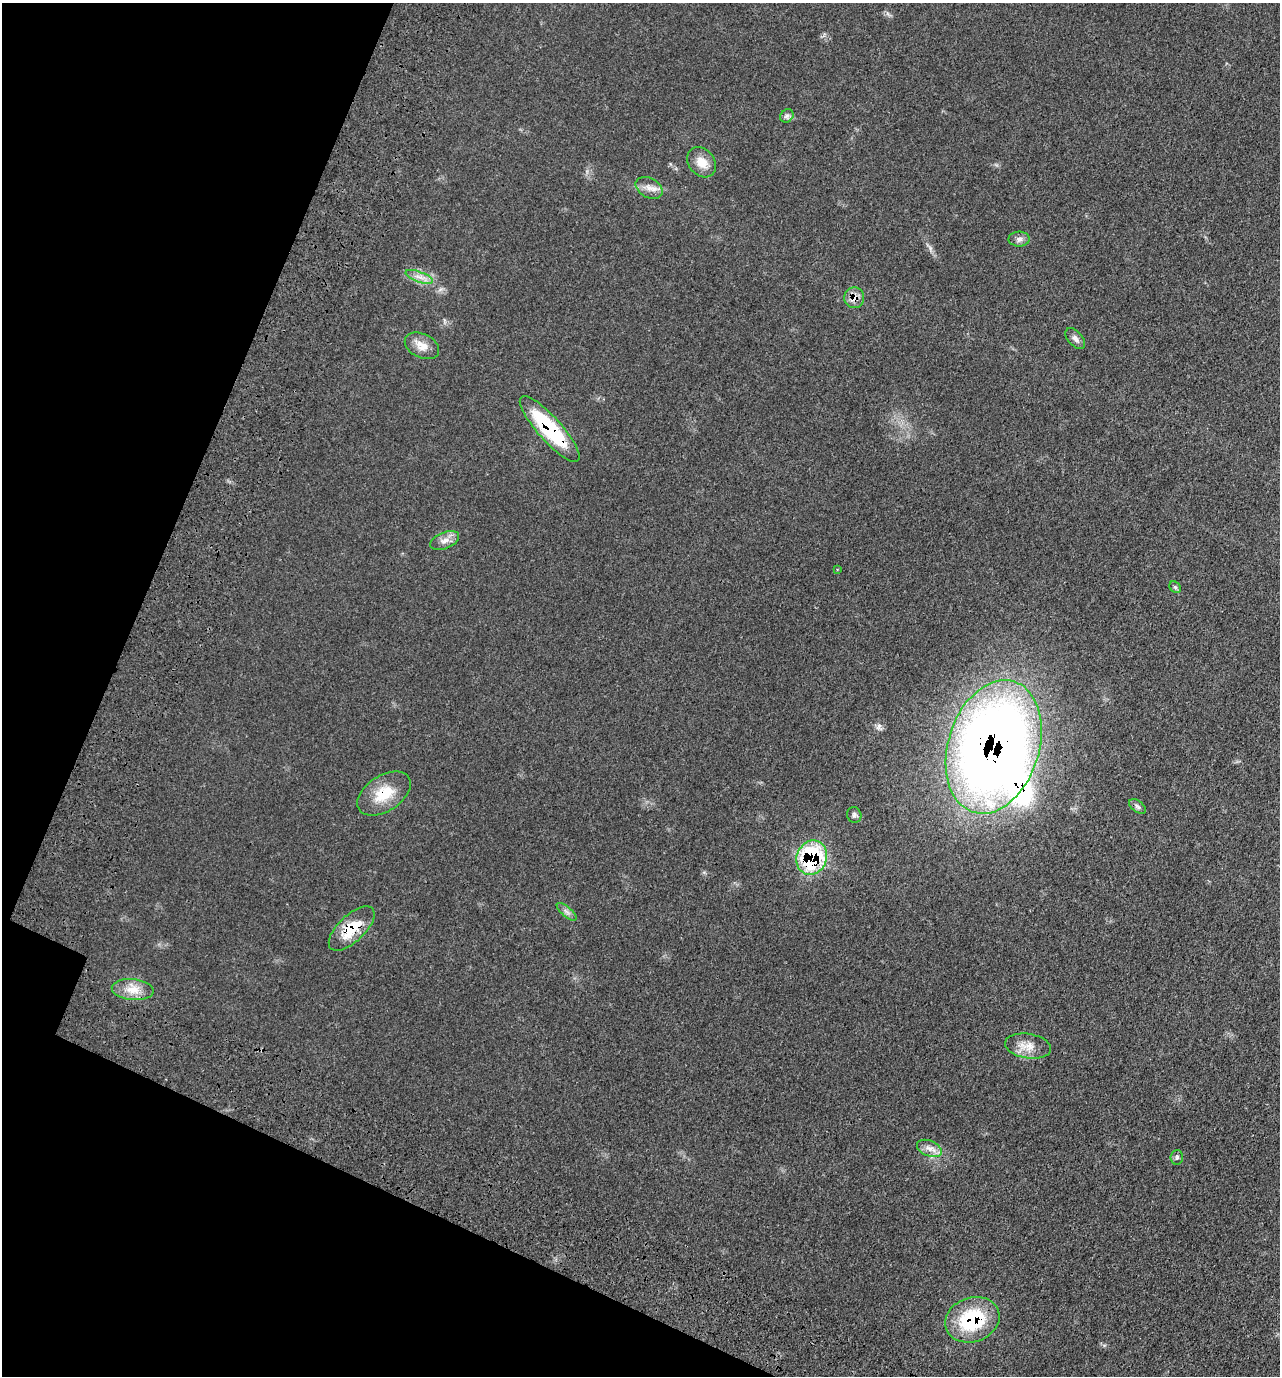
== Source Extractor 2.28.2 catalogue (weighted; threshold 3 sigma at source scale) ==
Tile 9 of 4 x 4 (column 1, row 3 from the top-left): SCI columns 286-1563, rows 1519-2892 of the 5809 x 5792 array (HDU 1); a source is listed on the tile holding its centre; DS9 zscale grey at full resolution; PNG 1282 x 1378 px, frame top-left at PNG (2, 3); each listed source drawn as its Kron ellipse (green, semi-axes under 4 px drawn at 4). Shown black and unused: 19% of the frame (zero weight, under 3 of 4 exposures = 9% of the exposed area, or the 3 px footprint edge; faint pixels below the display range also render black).
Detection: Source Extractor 2.28.2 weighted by HDU 2 'WHT'; one run over the whole footprint, this tile lists its part. Background 0.0661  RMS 0.005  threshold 0.0226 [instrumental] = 3 sigma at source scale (4.5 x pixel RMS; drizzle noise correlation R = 1.50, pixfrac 1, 0.05/0.05 arcsec/px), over >= 5 px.
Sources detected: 25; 1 inside a brighter listed object's ellipse — not listed separately; the other 24 listed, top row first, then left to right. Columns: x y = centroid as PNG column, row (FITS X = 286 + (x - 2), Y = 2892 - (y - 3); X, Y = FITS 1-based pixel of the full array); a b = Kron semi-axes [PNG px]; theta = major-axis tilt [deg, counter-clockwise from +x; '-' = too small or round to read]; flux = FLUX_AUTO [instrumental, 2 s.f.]
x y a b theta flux
787 116 7 6 - 1.3
702 162 16 13 -50 6.9
649 188 14 9 -28 4.1
1019 239 10 7 1 2
419 277 14 5 -19 3.3
854 298 10 10 - 4.6
1075 339 12 7 -49 2.2
422 346 18 12 -27 5.9
550 429 43 12 -48 46
445 541 15 8 22 3.6
837 569 3 2 - 0.34
1175 587 6 5 - 0.96
994 747 68 45 72 620
384 793 29 17 33 15
1137 806 10 5 -36 1.3
854 815 8 7 - 1.3
812 858 17 15 67 57
567 912 12 5 -40 1.8
352 929 29 13 44 16
133 990 21 10 -5 7.2
1028 1046 23 12 -9 6.8
929 1148 13 7 -23 3.5
1177 1157 7 6 - 1.1
972 1320 28 22 20 37
Overlapping masked pixels (flux is a lower limit): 7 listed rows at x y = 854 298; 550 429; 994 747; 384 793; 812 858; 352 929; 972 1320